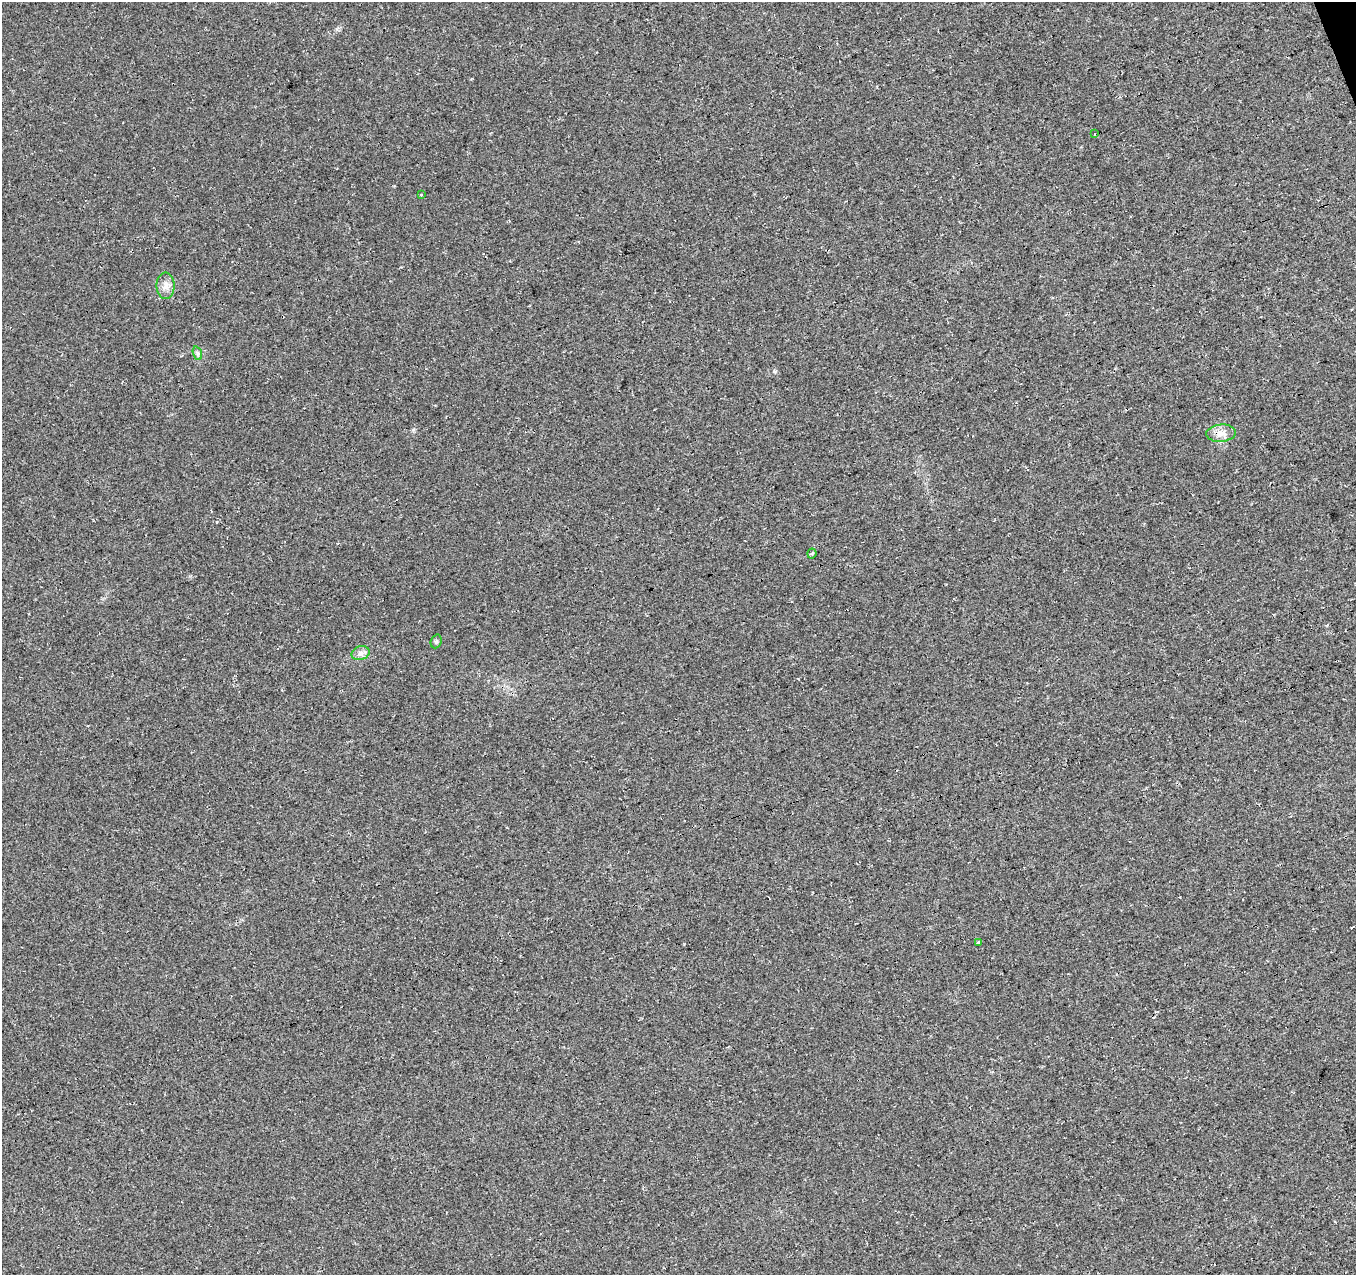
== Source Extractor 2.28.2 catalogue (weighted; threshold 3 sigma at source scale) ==
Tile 10 of 4 x 4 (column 2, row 3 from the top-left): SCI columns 1409-2762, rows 1364-2636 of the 5527 x 5327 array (HDU 1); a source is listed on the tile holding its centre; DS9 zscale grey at full resolution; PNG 1358 x 1277 px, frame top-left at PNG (2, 2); each listed source drawn as its Kron ellipse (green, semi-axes under 4 px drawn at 4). Shown black and unused: <1% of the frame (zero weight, under 3 of 4 exposures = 5% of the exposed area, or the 3 px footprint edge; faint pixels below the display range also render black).
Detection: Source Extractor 2.28.2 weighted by HDU 2 'WHT'; one run over the whole footprint, this tile lists its part. Background 0.0289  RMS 0.0074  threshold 0.0334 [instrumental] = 3 sigma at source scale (4.5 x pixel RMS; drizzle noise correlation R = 1.50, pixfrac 1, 0.0396/0.0396 arcsec/px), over >= 5 px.
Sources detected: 9; all 9 listed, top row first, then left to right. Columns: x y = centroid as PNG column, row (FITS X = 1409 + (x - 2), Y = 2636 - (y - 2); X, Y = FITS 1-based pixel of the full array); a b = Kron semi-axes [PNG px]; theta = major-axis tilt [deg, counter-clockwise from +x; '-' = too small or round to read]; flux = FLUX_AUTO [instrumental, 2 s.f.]
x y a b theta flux
1095 134 3 2 - 0.58
421 195 3 2 - 1.1
165 286 13 9 90 5.2
197 353 7 4 -71 1.5
1221 433 15 8 5 6.3
812 554 5 4 - 1
436 641 7 5 69 1.2
361 653 9 7 16 3.2
979 942 4 3 - 3